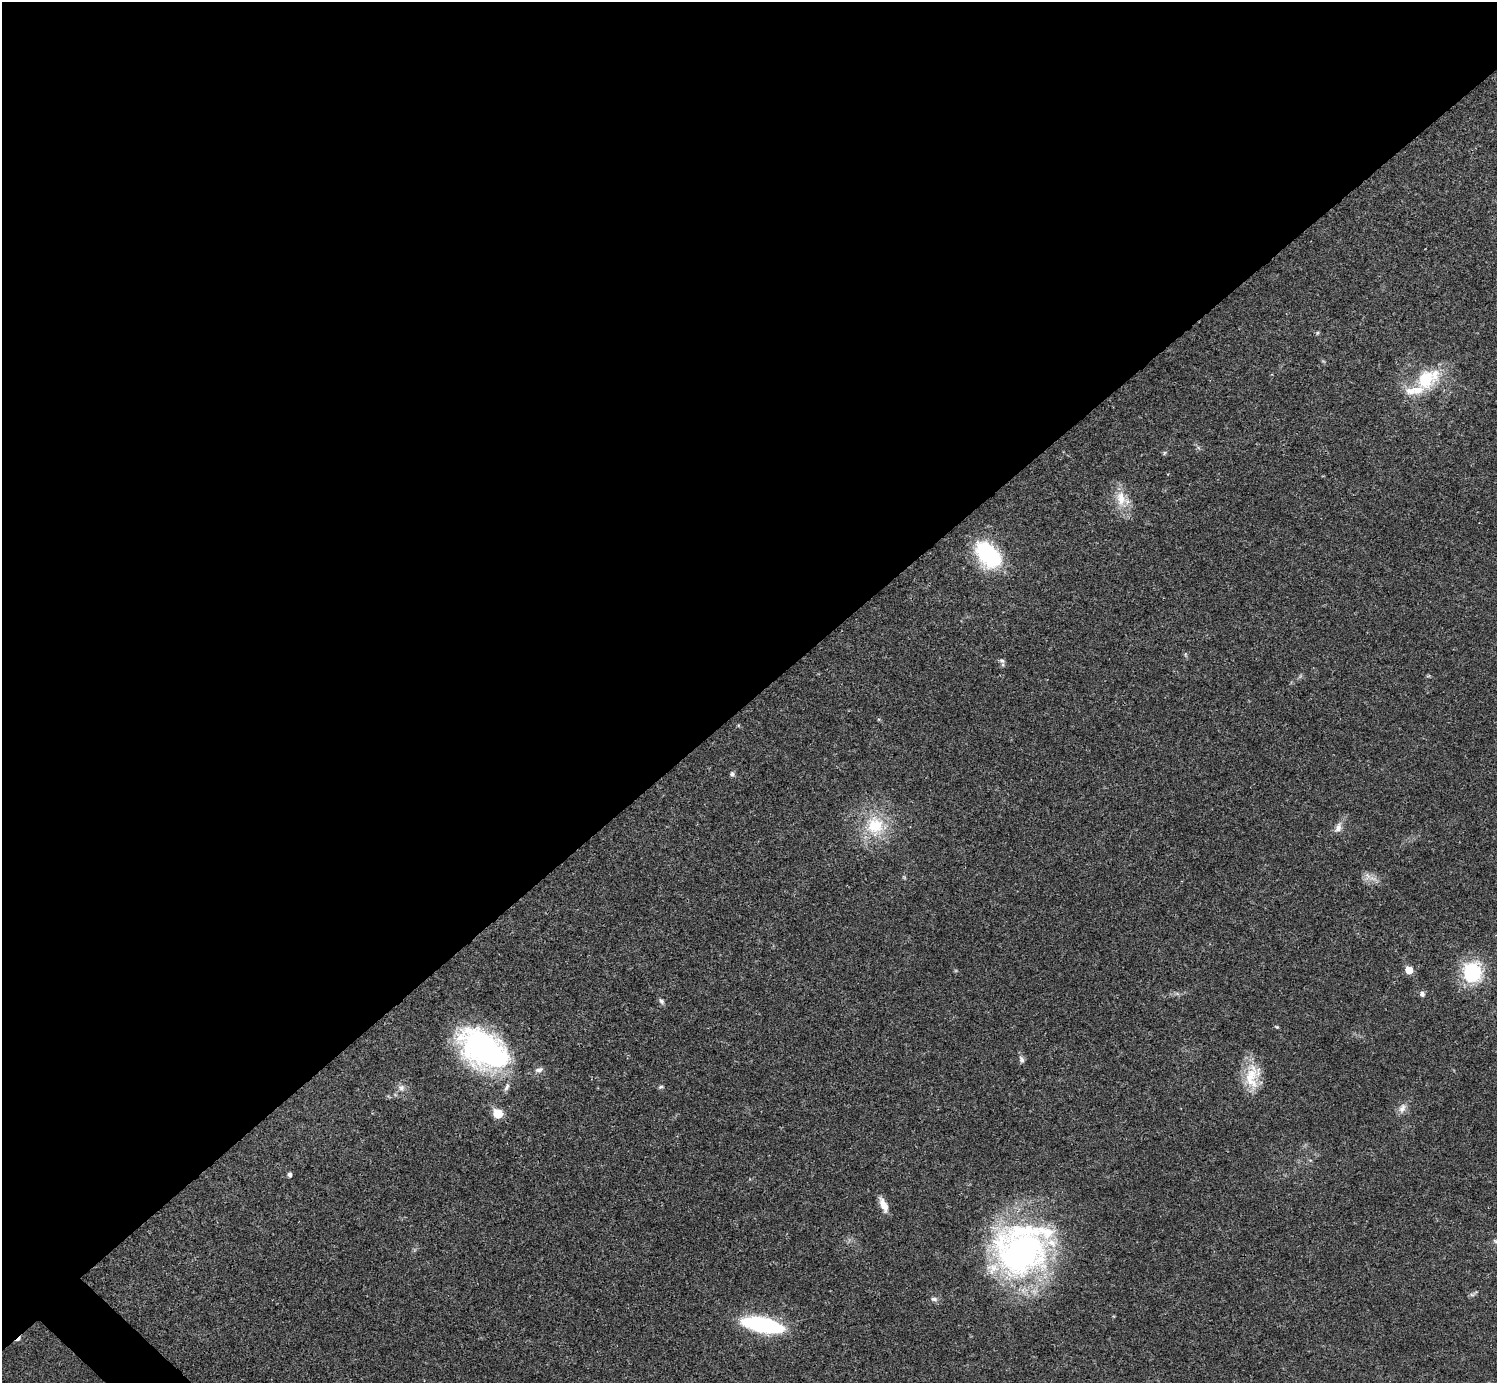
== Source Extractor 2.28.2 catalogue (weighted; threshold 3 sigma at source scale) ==
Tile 2 of 4 x 4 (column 2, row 1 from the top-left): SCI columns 1495-2989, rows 4302-5682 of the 5981 x 5981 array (HDU 1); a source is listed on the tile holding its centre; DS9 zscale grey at full resolution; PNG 1499 x 1385 px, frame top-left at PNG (2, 2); no overlay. Shown black and unused: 51% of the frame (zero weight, under 3 of 4 exposures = <1% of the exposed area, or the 3 px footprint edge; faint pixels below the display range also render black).
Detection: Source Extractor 2.28.2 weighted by HDU 2 'WHT'; one run over the whole footprint, this tile lists its part. Background 0.0211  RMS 0.0023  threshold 0.0102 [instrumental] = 3 sigma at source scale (4.5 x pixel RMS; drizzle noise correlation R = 1.50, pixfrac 1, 0.05/0.05 arcsec/px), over >= 5 px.
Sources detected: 36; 1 cosmic-ray / hot-pixel residue — not listed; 3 inside a brighter listed object's ellipse — not listed separately; the other 32 listed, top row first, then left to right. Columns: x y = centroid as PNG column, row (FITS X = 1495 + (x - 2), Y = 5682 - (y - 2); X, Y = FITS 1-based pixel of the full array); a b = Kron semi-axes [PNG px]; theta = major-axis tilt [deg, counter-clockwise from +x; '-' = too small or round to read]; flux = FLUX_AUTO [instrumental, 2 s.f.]
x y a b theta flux
1317 333 6 3 71 0.29
1427 379 41 22 42 12
1164 453 6 4 49 0.34
1121 498 26 14 -77 4.9
988 555 30 19 -48 23
1185 654 8 3 -72 0.35
1002 661 8 7 - 0.67
732 774 7 6 - 0.57
875 826 29 25 -79 12
1338 828 15 8 68 1.6
1367 876 15 10 -73 1.8
904 877 5 4 - 0.28
1409 970 5 5 - 4.4
1472 972 10 9 - 27
1422 994 7 6 - 0.69
661 1001 9 6 -49 0.63
1276 1027 5 4 - 0.29
483 1049 50 31 -34 58
1022 1060 12 6 -67 0.78
539 1070 11 7 10 1.1
1252 1076 35 19 84 7
506 1087 13 6 68 0.94
661 1087 7 3 8 0.36
401 1088 10 8 -31 1.2
1402 1108 15 9 69 1.5
498 1113 6 6 - 8.8
289 1174 5 4 - 0.73
883 1205 19 7 -67 2.4
1020 1253 73 55 3 73
1472 1295 9 4 8 0.51
934 1299 9 7 -7 0.77
762 1325 33 11 -11 36